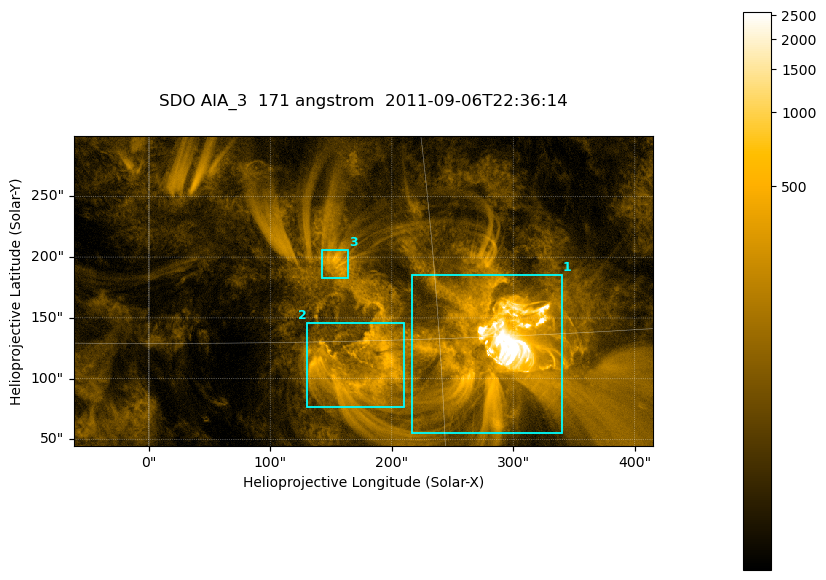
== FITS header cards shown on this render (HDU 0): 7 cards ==
TELESCOP= 'SDO     '           /
INSTRUME= 'AIA_3   '           /
WAVELNTH=                  171 /
WAVEUNIT= 'angstrom'           /
DATE-OBS= '2011-09-06T22:36:14.68' /
CTYPE1  = 'HPLN-TAN'           /
CTYPE2  = 'HPLT-TAN'           /

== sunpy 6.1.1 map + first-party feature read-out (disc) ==
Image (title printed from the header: SDO AIA_3  171 angstrom  2011-09-06T22:36:14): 795 x 425 px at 0.599 arcsec/px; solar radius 952 arcsec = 1588 px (partial field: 4.3% of the solar disc is inside the frame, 100% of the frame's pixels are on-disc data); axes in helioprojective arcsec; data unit not stated in the header (colour bar unlabelled)
Pointing: header CRPIX1/2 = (2050.96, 2049.84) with CRVAL1/2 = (0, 0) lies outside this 795 x 425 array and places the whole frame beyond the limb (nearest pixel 1.29 R_sun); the SolarSoft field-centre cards XCEN/YCEN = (176.5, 172.1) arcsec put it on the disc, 1727 arcsec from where CRPIX/CRVAL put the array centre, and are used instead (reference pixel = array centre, CRVAL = XCEN/YCEN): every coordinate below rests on XCEN/YCEN
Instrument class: DISC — disc imager (sunpy class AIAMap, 171 A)
Bright regions (active regions / flare kernels): reference = the on-disc median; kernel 7 px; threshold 5 sigma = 172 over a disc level ~41.5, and >= 1.15x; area >= 337 px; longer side >= 5 px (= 3 arcsec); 3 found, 3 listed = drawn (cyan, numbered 1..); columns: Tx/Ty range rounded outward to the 2 arcsec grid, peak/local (2 s.f.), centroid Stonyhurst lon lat
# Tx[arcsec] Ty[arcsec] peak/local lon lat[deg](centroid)
1 216..340 54..186 198 +18 +15
2 130..210 76..146 14 +11 +14
3 142..164 182..206 12 +10 +19